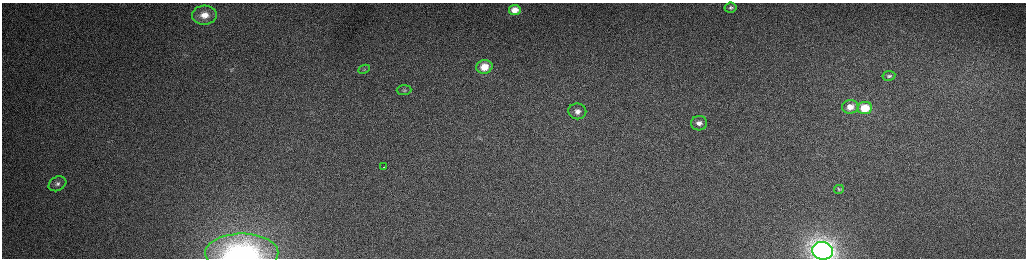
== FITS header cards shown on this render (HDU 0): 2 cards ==
NAXIS1  =                 2048 /fastest changing axis
NAXIS2  =                  512 /next to fastest changing axis

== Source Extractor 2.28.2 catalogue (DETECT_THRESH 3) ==
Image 2048 x 512 px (HDU 0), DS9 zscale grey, zoomed out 1/2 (1 PNG px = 2 x 2 image px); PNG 1028 x 260 px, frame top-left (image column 1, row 511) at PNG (2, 3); each listed source drawn as its Kron ellipse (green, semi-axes under 4 px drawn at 4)
Background 155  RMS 1.6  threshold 4.85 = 3 sigma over >= 5 px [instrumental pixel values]
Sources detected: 18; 2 cannot appear on this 1/2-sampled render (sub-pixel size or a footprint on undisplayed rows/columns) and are neither listed nor drawn; the other 16 listed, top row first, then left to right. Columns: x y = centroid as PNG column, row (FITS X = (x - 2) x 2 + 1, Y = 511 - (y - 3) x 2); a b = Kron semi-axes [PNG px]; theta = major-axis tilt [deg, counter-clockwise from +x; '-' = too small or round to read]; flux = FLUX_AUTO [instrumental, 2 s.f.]
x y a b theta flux
731 8 6 5 - 760
515 10 6 5 - 3100
204 15 12 9 3 4800
484 67 8 7 - 6100
364 69 6 4 26 470
889 76 6 5 - 750
404 90 7 5 3 700
850 107 8 7 - 3700
865 108 7 6 - 10000
577 111 9 8 - 2500
699 123 8 7 - 2400
383 167 2 1 - 320
57 184 9 7 30 1600
839 189 5 4 - 390
822 251 10 9 - 180000
242 253 36 19 1 56000
At the frame edge (FLAGS 8, measured only in part): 2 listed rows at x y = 822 251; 242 253
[2 sub-pixel or undisplayed-footprint detections neither listed nor drawn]